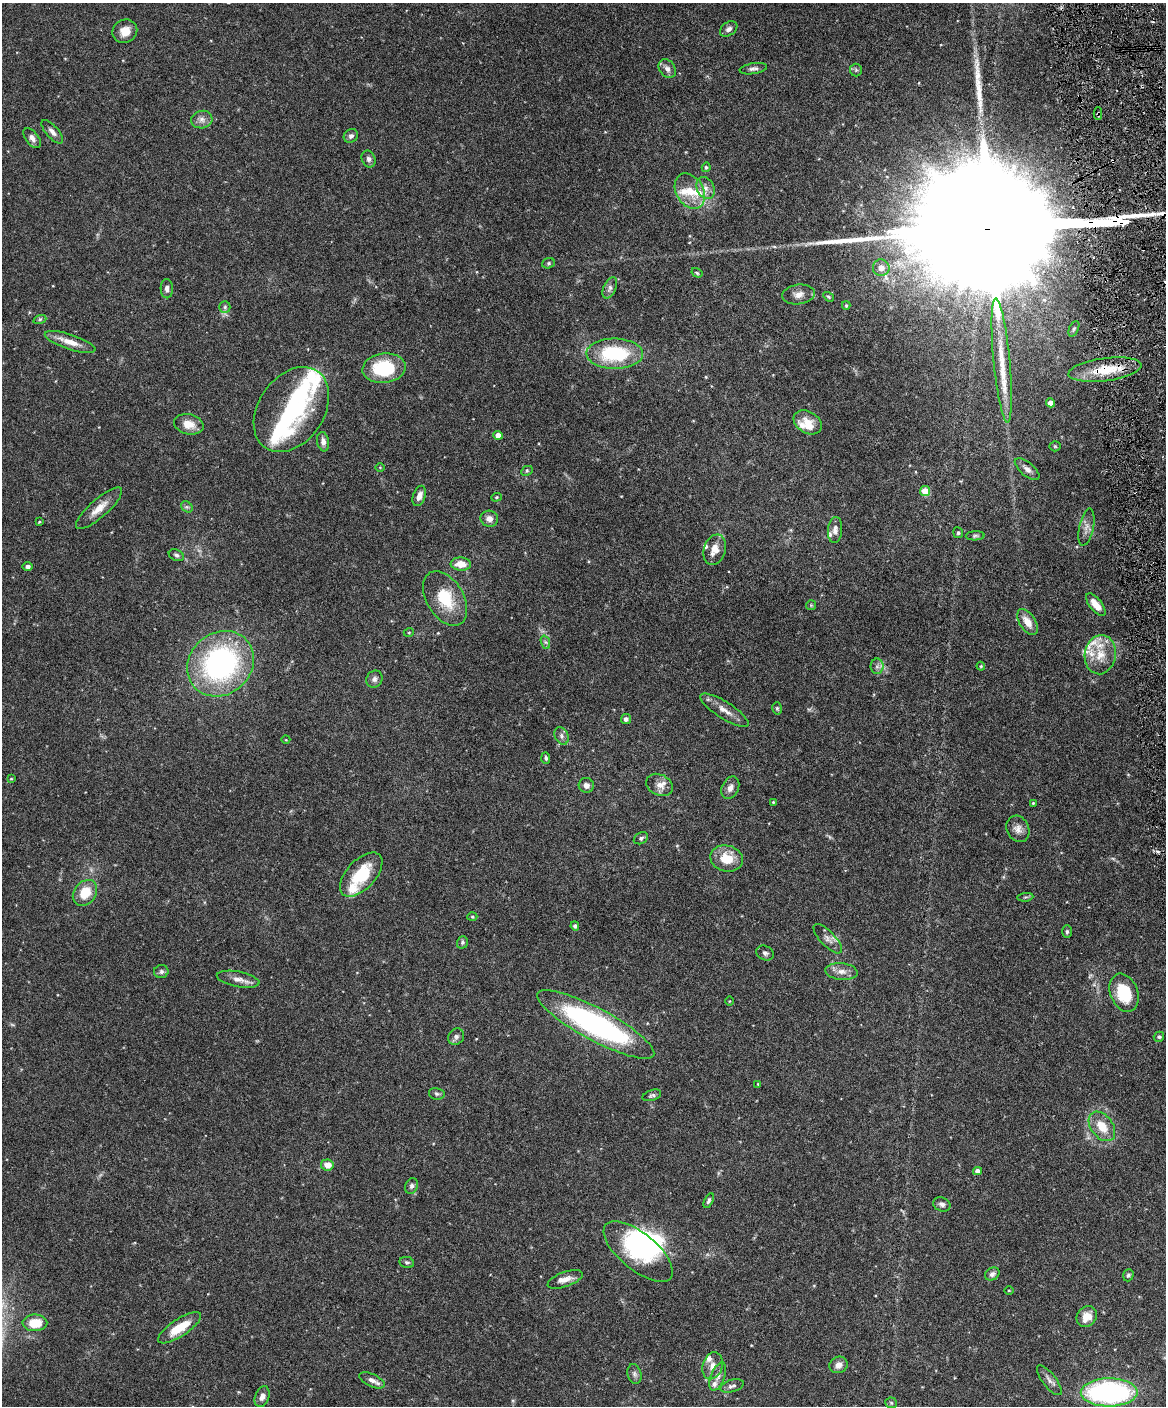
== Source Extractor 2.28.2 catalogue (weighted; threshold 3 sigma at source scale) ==
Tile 6 of 4 x 3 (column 2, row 2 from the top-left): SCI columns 1166-2329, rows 1537-2940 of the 4656 x 4583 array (HDU 1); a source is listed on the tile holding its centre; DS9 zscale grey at full resolution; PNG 1168 x 1408 px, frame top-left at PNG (2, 3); each listed source drawn as its Kron ellipse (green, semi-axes under 4 px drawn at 4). Shown black and unused: <1% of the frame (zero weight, under 3 of 6 exposures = <1% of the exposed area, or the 3 px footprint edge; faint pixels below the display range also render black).
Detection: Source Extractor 2.28.2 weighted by HDU 2 'WHT'; one run over the whole footprint, this tile lists its part. Background 0.243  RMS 0.0049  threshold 0.02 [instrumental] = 3 sigma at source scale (4.09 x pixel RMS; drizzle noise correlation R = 1.36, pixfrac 0.8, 0.05/0.05 arcsec/px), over >= 5 px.
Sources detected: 149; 5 inside a brighter object's white glare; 2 long thin detections or spike segments (spike, bleed or trail) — neither listed nor drawn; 16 inside a brighter listed object's ellipse — not listed separately; the other 126 listed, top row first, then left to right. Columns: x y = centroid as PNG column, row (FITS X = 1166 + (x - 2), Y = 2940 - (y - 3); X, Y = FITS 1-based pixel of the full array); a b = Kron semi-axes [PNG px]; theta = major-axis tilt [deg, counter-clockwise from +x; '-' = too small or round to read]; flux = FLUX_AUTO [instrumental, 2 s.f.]
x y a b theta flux
729 29 9 6 35 1.7
125 31 13 11 31 4.8
667 69 10 8 -55 2.3
753 69 14 5 9 1.6
856 70 6 6 - 0.88
1098 114 6 3 -90 0.67
202 120 10 8 14 2.5
52 132 14 6 -49 2.2
351 136 7 6 - 1.6
32 138 11 6 -52 2.1
369 159 9 6 -67 1.4
706 167 5 4 - 0.75
705 188 11 8 -66 3
690 191 19 13 -59 9
548 263 6 5 - 0.79
881 268 8 8 - 3
697 273 6 4 -32 0.57
610 288 11 6 65 1.8
167 289 9 6 -88 1.6
799 294 16 10 7 3.5
829 297 6 3 -32 0.53
846 305 4 3 - 0.54
225 307 6 5 - 0.84
40 319 6 4 19 0.76
1074 329 8 4 65 0.88
70 342 26 7 -18 5.8
615 354 28 15 -1 33
1002 360 62 8 -85 13
384 368 22 14 7 26
1105 370 37 11 7 16
1050 403 4 4 - 3.5
291 410 46 33 56 46
808 422 15 11 -31 5.8
189 424 15 10 -14 5.7
498 435 4 4 - 3.5
323 442 10 6 -80 2.3
1055 446 5 5 - 0.51
380 467 4 3 - 0.36
1027 469 15 6 -40 2.4
527 471 6 4 28 0.68
925 491 5 5 - 9.4
419 496 10 6 70 3.2
496 497 5 4 - 0.49
187 507 6 5 - 0.89
99 508 29 9 41 6.2
489 519 9 8 - 2.7
39 522 3 3 - 0.4
1086 527 19 7 78 3
835 530 13 7 85 2.3
958 533 5 5 - 0.85
975 536 9 4 2 0.89
715 550 15 11 70 4.9
176 555 8 5 -23 1.1
461 564 10 6 -4 5.3
28 566 5 4 - 1.2
445 598 30 18 -59 16
811 605 5 5 - 0.58
1096 605 14 6 -51 5.3
1028 622 14 8 -57 5.3
409 632 5 3 - 0.39
545 642 7 4 -70 0.99
1100 655 20 15 81 9.3
221 664 35 31 42 95
877 666 8 6 90 1.6
981 666 4 4 - 0.45
374 679 9 8 - 1.7
777 708 6 5 - 0.71
724 710 28 8 -32 5
626 719 5 5 - 1.3
562 736 9 6 -66 1.6
286 740 4 3 - 0.34
546 758 6 4 -86 0.85
11 779 4 3 - 0.41
586 785 7 7 - 2.4
659 785 14 10 -27 3.7
730 788 12 8 64 2.8
773 802 3 3 - 0.51
1033 803 4 4 - 0.53
1018 829 14 11 -64 3.3
641 838 7 5 29 1
727 858 16 13 -14 9.6
361 875 27 14 47 19
85 893 14 11 52 9.8
1025 897 8 3 5 0.66
472 917 5 3 - 0.48
575 926 4 4 - 1.2
1067 932 6 5 - 0.84
828 939 19 7 -46 2.9
462 942 6 5 - 0.84
765 953 9 7 -29 1.5
841 971 16 8 -5 3.5
161 972 7 6 - 1.3
238 979 21 7 -11 3.7
1124 993 20 13 -68 17
729 1001 5 3 - 0.37
596 1024 66 16 -28 110
456 1037 8 7 - 1.6
1159 1037 5 5 - 0.79
758 1084 3 3 - 0.35
437 1094 8 6 -12 1
652 1095 9 5 18 1
1102 1126 16 11 -53 8.4
327 1165 6 5 - 4.3
977 1171 4 4 - 2.9
412 1186 8 6 67 1.2
709 1201 8 4 63 0.99
942 1204 9 6 -23 1.6
638 1251 42 18 -39 31
407 1262 7 5 -12 0.94
992 1274 8 6 30 1.5
1128 1275 6 5 - 0.91
565 1279 18 7 19 4
1009 1290 4 3 - 0.38
1087 1317 11 9 50 5.4
35 1323 12 8 1 9.5
179 1328 25 8 33 11
838 1365 9 8 - 2.9
713 1366 14 10 73 3.8
634 1374 10 7 -75 1.5
718 1377 15 7 69 2.7
372 1380 14 6 -25 2.2
1049 1380 18 6 -52 2.3
732 1386 12 6 15 1.7
1109 1392 28 14 1 92
262 1397 11 7 67 2.3
891 1403 5 5 - 0.67
Overlapping masked pixels (flux is a lower limit): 2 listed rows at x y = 1098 114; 1105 370